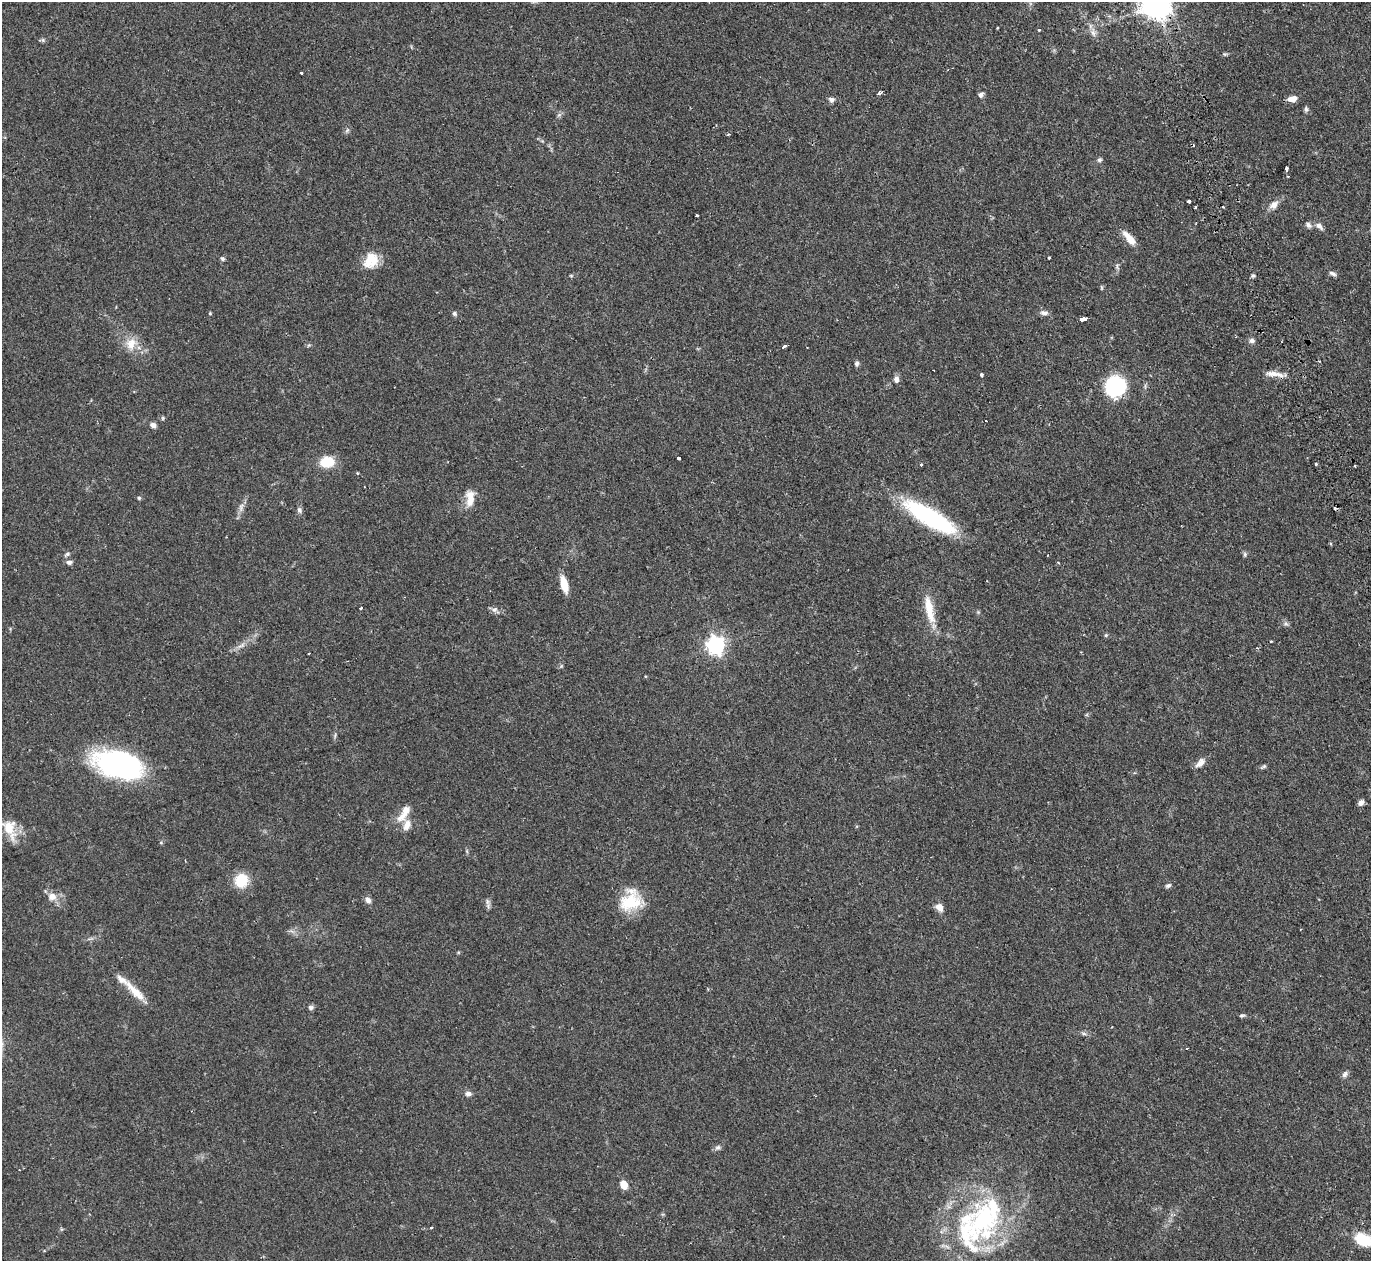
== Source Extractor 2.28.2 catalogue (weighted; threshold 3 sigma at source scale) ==
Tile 10 of 4 x 4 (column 2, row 3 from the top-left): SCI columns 1700-3068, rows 1735-2993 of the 6129 x 6111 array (HDU 1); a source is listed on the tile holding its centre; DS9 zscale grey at full resolution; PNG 1373 x 1263 px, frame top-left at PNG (2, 2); no overlay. Shown black and unused: <1% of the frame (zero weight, under 2 of 3 exposures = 11% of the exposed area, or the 3 px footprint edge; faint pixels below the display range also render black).
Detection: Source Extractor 2.28.2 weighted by HDU 2 'WHT'; one run over the whole footprint, this tile lists its part. Background 0.0542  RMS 0.0046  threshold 0.0205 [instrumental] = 3 sigma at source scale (4.5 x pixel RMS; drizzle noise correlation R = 1.50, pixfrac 1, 0.05/0.05 arcsec/px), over >= 5 px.
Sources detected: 101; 1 inside a brighter object's white glare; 3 cosmic-ray / hot-pixel residue — not listed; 5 inside a brighter listed object's ellipse — not listed separately; the other 92 listed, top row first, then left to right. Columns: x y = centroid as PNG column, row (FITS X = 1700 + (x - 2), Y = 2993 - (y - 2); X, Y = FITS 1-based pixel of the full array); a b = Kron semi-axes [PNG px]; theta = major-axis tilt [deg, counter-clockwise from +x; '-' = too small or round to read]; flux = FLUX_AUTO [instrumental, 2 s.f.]
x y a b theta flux
1156 4 9 9 - 640
1039 30 3 3 - 0.75
1093 32 14 6 -78 2.3
43 40 6 4 -71 0.66
1224 54 6 4 -43 0.57
301 73 3 3 - 0.96
879 93 4 3 - 1.7
981 95 7 6 - 1.3
831 99 8 6 -26 1.3
1292 99 9 6 8 3.7
1306 109 7 5 -89 0.9
559 115 7 4 19 0.78
347 130 7 5 59 0.89
1099 160 7 5 30 0.89
1286 169 4 3 - 2.8
1288 176 3 2 - 0.37
1189 201 4 3 - 2.4
1274 205 12 8 47 2.9
1195 207 3 2 - 0.67
697 215 3 3 - 0.91
1308 225 8 6 -53 1.3
1319 226 12 7 -44 1.9
1130 239 18 7 -51 5.7
1049 257 3 3 - 2.3
222 259 6 5 - 0.82
371 260 21 15 51 8.8
1333 273 10 5 -28 1.2
1253 275 5 4 - 0.74
571 276 6 4 0 0.47
1101 287 6 3 -71 0.46
210 313 4 4 - 0.4
1044 313 11 6 -7 1.7
454 314 6 6 - 0.88
1084 319 6 3 14 27
1252 341 7 6 - 1.3
131 343 17 14 54 6.1
784 346 4 3 - 0.97
857 363 7 5 65 0.94
1274 374 25 6 -8 4
982 375 5 4 - 0.76
896 379 8 7 - 1.8
1115 386 18 17 - 35
153 425 7 6 - 1.6
679 458 3 3 - 1.9
327 462 14 11 9 11
1316 464 3 3 - 0.94
921 465 3 3 - 1.1
357 473 4 3 - 0.43
139 498 4 4 - 0.62
470 498 21 9 88 5.9
241 507 14 5 79 2.1
299 510 7 6 - 1.2
930 518 61 17 -31 51
67 554 8 5 34 0.94
1245 554 7 5 85 0.77
69 562 8 6 1 1.3
564 584 15 6 -75 8.2
360 608 3 3 - 1.2
494 609 7 6 - 1.3
929 609 39 10 -78 10
1286 624 7 4 -19 0.87
1106 635 5 4 - 0.5
1271 641 3 3 - 0.46
241 645 12 5 27 1.9
716 645 7 7 - 170
309 653 2 2 - 0.47
1200 763 15 7 47 2.7
121 765 54 25 -13 80
1264 766 6 5 - 0.71
1361 803 7 5 39 1.8
404 813 27 9 58 5.5
9 829 27 15 -70 9.6
241 880 11 10 - 16
1168 886 8 5 25 0.97
52 897 12 10 -18 3.7
368 900 7 6 - 1.8
487 901 9 4 89 1.2
630 902 28 21 21 16
939 907 9 7 -48 3.4
1301 929 2 2 - 0.29
135 992 34 9 -45 7.6
311 1007 7 6 - 1
1242 1016 8 4 10 0.71
1084 1034 7 4 -2 0.88
1187 1048 3 3 - 0.98
1345 1074 9 6 46 1.3
468 1094 8 6 -1 1.5
718 1147 8 6 42 1.2
624 1185 9 7 -64 4.8
982 1221 53 35 -85 56
431 1227 3 3 - 0.73
1364 1240 23 13 -19 13
Overlapping masked pixels (flux is a lower limit): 1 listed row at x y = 1156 4
Isophote crosses this tile's border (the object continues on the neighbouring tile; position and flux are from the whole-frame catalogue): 2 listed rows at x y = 1156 4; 1364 1240